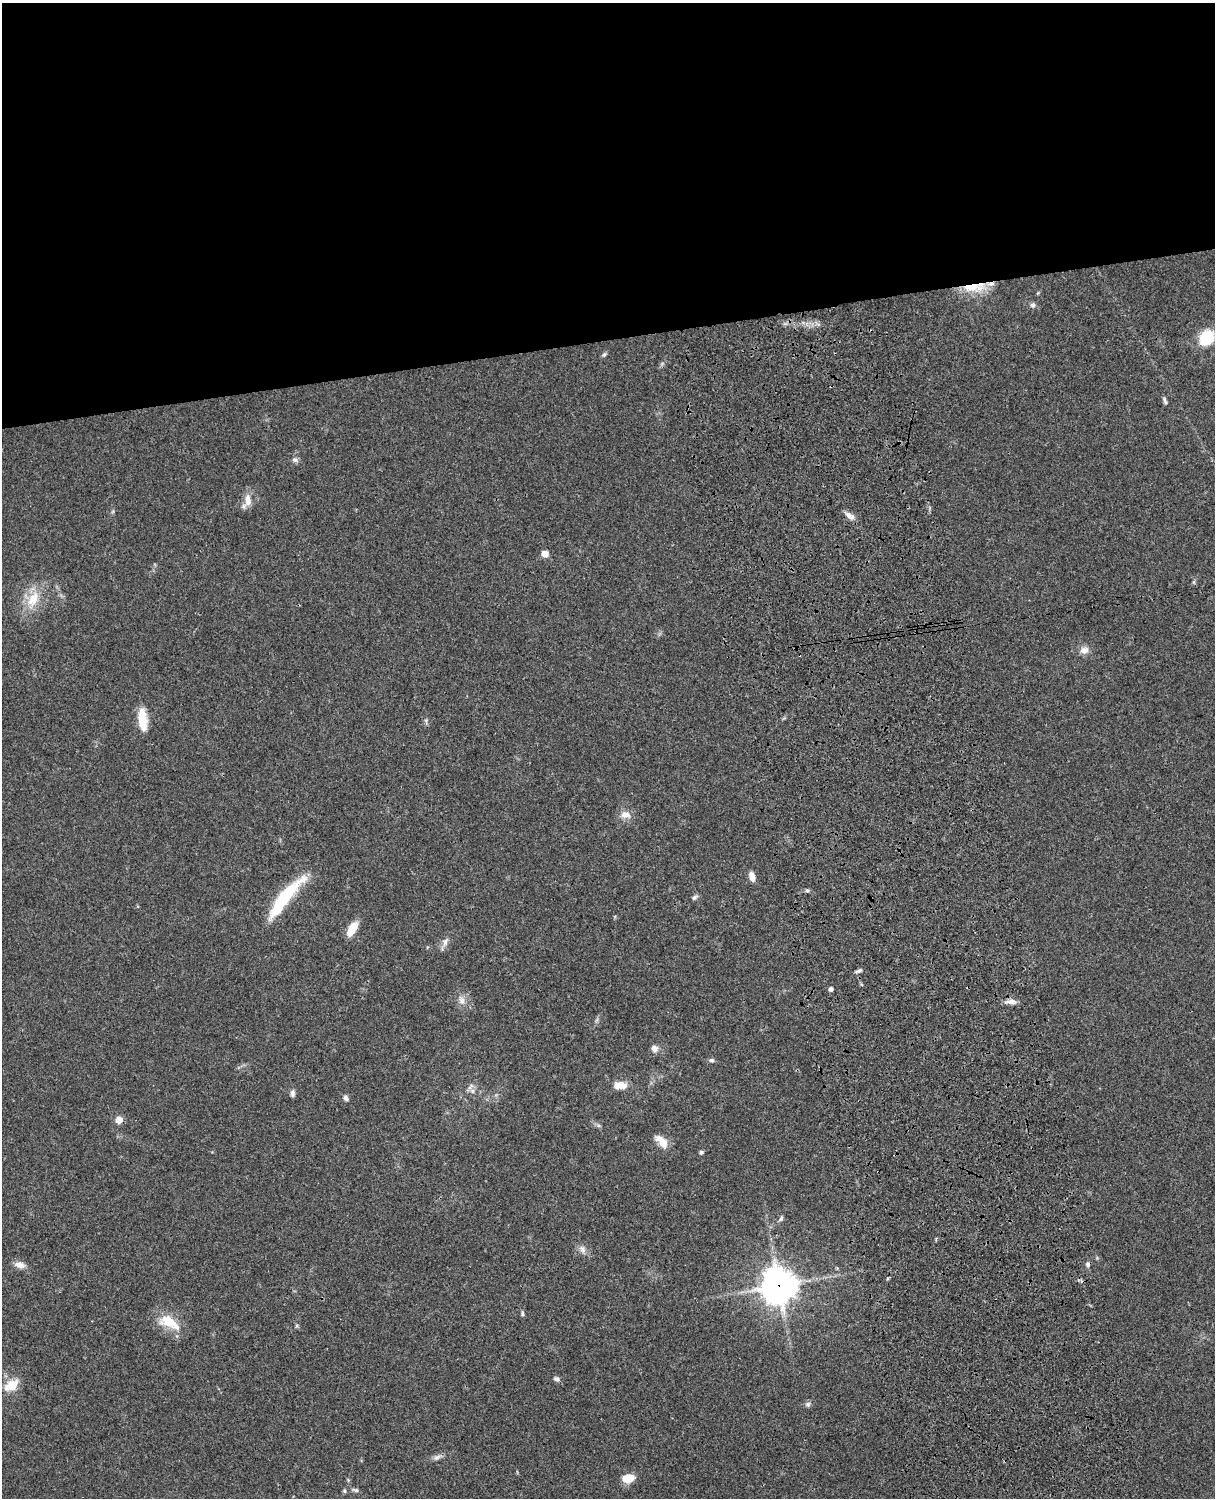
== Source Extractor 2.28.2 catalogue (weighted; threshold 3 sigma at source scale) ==
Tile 2 of 4 x 3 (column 2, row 1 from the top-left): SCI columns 1334-2546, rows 3268-4763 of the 5089 x 4924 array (HDU 1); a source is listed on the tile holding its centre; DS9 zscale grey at full resolution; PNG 1217 x 1500 px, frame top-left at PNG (2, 3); no overlay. Shown black and unused: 23% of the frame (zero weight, under 3 of 4 exposures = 6% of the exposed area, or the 3 px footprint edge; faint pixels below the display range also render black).
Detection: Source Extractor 2.28.2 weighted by HDU 2 'WHT'; one run over the whole footprint, this tile lists its part. Background 0.0864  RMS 0.0061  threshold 0.0274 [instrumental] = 3 sigma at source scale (4.5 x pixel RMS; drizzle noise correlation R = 1.50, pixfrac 1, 0.05/0.05 arcsec/px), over >= 5 px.
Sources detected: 50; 1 cosmic-ray / hot-pixel residue — not listed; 3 inside a brighter listed object's ellipse — not listed separately; the other 46 listed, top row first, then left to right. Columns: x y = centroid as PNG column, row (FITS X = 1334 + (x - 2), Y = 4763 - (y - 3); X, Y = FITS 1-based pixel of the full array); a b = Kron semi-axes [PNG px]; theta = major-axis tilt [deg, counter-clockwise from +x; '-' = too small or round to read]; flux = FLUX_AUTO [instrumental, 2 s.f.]
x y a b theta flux
974 287 34 11 4 16
1033 305 8 7 - 1.8
1206 338 20 17 45 18
604 355 7 5 62 1.2
1165 400 10 4 -69 1.4
295 460 9 6 -10 1.6
248 500 18 8 -87 5.7
848 515 12 7 -40 3.3
545 554 7 6 - 4.4
33 599 25 14 64 15
1084 650 12 10 13 4.1
142 719 26 9 -84 14
625 815 14 10 -3 4.8
752 876 12 7 -75 4
807 890 6 4 0 1
285 897 58 12 51 37
694 897 9 5 42 1.4
352 929 15 7 58 11
445 942 14 7 69 3.1
859 971 9 4 24 1.4
831 989 5 4 - 2.1
462 1000 12 8 -77 3.9
1011 1002 15 6 -3 3.8
654 1048 9 8 - 3
711 1060 7 5 1 1.3
620 1085 17 9 1 7.6
471 1086 12 5 46 2.1
292 1093 9 6 -89 1.9
346 1098 8 6 -57 1.6
119 1120 8 8 - 4.3
662 1141 20 9 -46 7.4
701 1152 5 5 - 0.98
781 1218 9 5 65 1.3
582 1249 12 8 -63 3.1
20 1265 15 8 -11 3.9
837 1268 4 4 - 0.59
779 1286 13 12 - 810
522 1314 8 3 -89 0.98
168 1321 23 16 -22 15
557 1379 9 6 -28 1.8
11 1385 20 12 33 9.3
808 1404 8 7 - 1.6
437 1457 12 7 28 2.4
628 1478 12 8 9 10
355 1490 10 5 -12 1.4
344 1491 6 4 -69 0.93
Overlapping masked pixels (flux is a lower limit): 2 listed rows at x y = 974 287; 779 1286